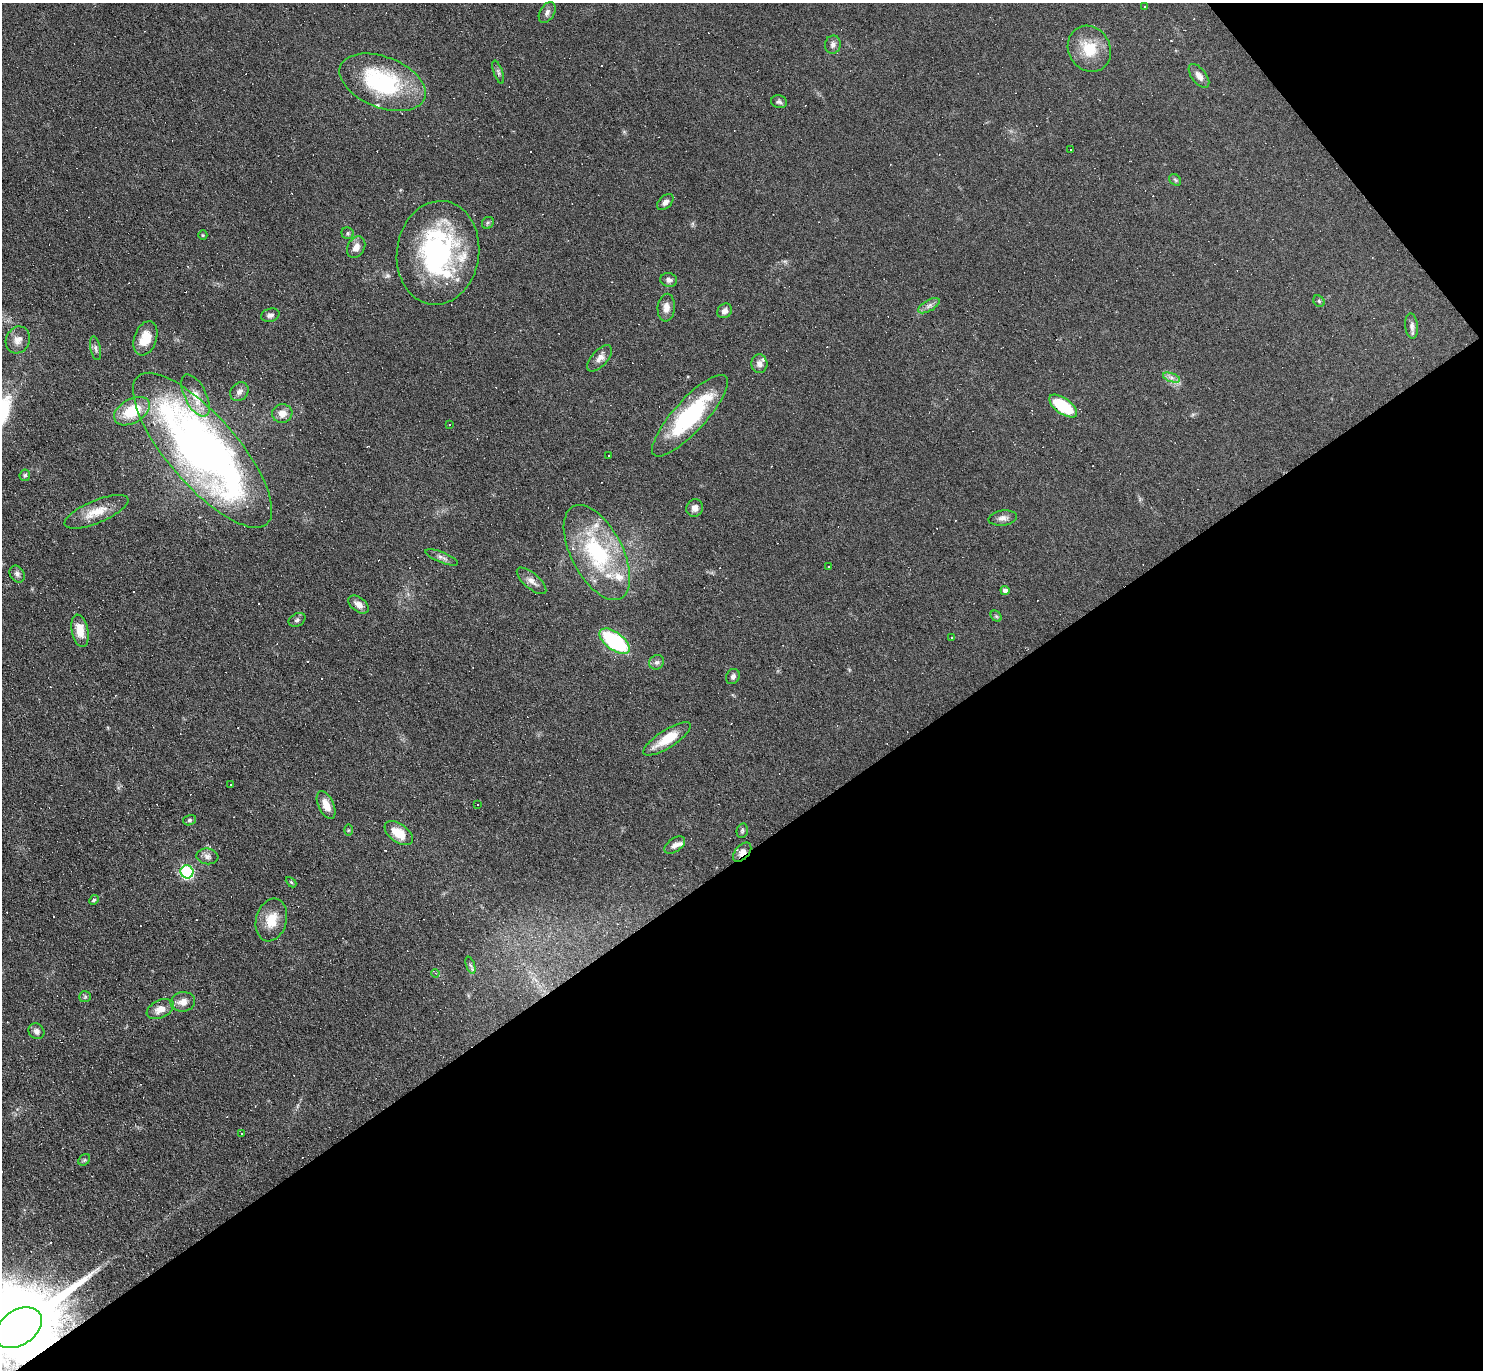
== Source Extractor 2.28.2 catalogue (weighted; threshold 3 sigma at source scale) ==
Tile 12 of 4 x 4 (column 4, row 3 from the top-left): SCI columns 4443-5923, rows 1520-2887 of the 5923 x 5919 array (HDU 1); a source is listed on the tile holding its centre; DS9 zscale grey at full resolution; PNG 1485 x 1372 px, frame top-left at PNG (2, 3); each listed source drawn as its Kron ellipse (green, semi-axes under 4 px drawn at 4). Shown black and unused: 40% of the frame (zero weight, under 3 of 6 exposures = <1% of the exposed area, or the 3 px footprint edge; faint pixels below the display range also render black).
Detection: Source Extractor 2.28.2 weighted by HDU 2 'WHT'; one run over the whole footprint, this tile lists its part. Background 0.0809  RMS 0.0058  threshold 0.0238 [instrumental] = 3 sigma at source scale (4.09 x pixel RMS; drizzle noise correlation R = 1.36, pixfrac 0.8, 0.05/0.05 arcsec/px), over >= 5 px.
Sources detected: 135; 2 inside a brighter object's white glare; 44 cosmic-ray / hot-pixel residue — neither listed nor drawn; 9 inside a brighter listed object's ellipse — not listed separately; the other 80 listed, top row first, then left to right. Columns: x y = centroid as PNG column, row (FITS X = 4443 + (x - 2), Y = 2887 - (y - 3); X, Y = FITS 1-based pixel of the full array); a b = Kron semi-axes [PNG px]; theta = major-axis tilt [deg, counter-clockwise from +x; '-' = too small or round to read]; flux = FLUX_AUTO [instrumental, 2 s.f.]
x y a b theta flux
1145 7 2 2 - 0.37
547 12 11 7 60 2.2
833 45 9 8 - 2.1
1089 49 24 21 -59 16
498 72 12 4 -71 1.4
1199 76 14 7 -52 3.4
382 82 45 25 -21 60
779 102 8 6 -13 1.4
1071 149 3 3 - 1
1175 180 6 5 - 0.94
665 202 10 6 44 2.3
488 223 6 5 - 0.97
348 233 6 5 - 1.1
203 235 5 4 - 0.58
356 247 11 8 61 3.7
438 253 52 41 82 81
669 280 8 7 - 2
1319 301 6 5 - 0.86
929 306 12 5 30 2.1
666 308 14 8 86 3.8
725 311 8 6 43 2.4
270 315 9 6 14 2.1
1412 326 13 6 -84 2.4
145 338 17 11 71 11
18 340 14 11 63 4.4
96 348 12 5 -78 1.6
599 358 16 8 48 3.9
759 364 9 8 - 3.2
1171 378 9 4 -19 1.9
239 392 10 8 48 2.5
196 395 23 10 -63 7.8
1063 406 16 8 -36 25
132 411 19 12 29 20
282 413 10 9 - 4.6
690 416 53 16 48 56
449 425 3 3 - 1
202 450 98 35 -49 370
609 455 3 3 - 1.8
25 475 6 5 - 1
695 508 9 8 - 2.9
96 512 34 11 22 10
1003 518 14 7 9 2.8
597 552 52 26 -62 59
442 557 17 5 -22 2.4
829 566 4 2 - 1.2
17 574 9 7 -56 1.8
532 581 18 7 -40 3.5
1005 591 5 4 - 2.1
359 605 11 7 -37 3.6
996 616 6 4 -44 0.78
297 620 9 6 28 1.4
80 631 16 8 -79 7.8
951 638 3 2 - 0.67
614 641 17 9 -37 50
657 662 8 7 - 1.8
733 676 8 6 59 1.9
667 739 27 9 32 14
230 785 3 3 - 0.66
326 805 15 7 -66 5.8
477 805 3 2 - 0.65
190 820 7 5 16 0.98
348 830 6 4 89 0.64
742 831 7 5 76 0.99
399 833 16 9 -36 9.8
675 845 12 6 35 2.5
742 852 11 7 47 3.9
207 856 11 8 -6 2.4
187 872 6 6 - 69
291 882 6 3 -45 0.63
94 900 5 4 - 0.79
271 920 22 15 74 11
470 965 9 4 -71 1.2
435 973 4 3 - 0.58
85 997 6 5 - 0.9
183 1002 12 9 9 4.2
160 1009 14 9 25 5.4
36 1031 8 7 - 2.4
241 1133 3 3 - 3.1
84 1160 6 5 - 0.9
18 1328 26 17 35 13000
Overlapping masked pixels (flux is a lower limit): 2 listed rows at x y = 742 852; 18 1328
Isophote crosses this tile's border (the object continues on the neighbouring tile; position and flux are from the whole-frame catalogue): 1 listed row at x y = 18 1328